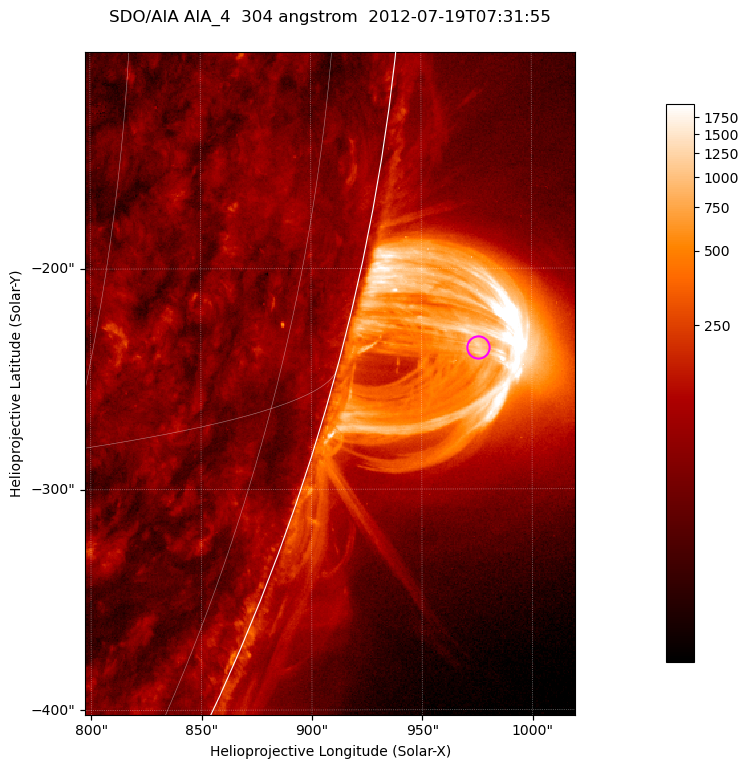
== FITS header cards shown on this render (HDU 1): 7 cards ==
TELESCOP= 'SDO/AIA '           / For AIA: SDO/AIA
INSTRUME= 'AIA_4   '           / For AIA: AIA_ATA1, AIA_ATA2, AIA_ATA3 or AIA_AT
WAVELNTH=                  304 / [angstrom] Wavelength
WAVEUNIT= 'angstrom'           / Wavelength unit: angstrom
DATE-OBS= '2012-07-19T07:31:55.123' / [ISO] Date when observation started; ISO 8
CTYPE1  = 'HPLN-TAN'           / CTYPE1; Typically HPLN
CTYPE2  = 'HPLT-TAN'           / CTYPE2; Typically HPLT

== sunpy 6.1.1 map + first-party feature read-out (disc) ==
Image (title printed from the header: SDO/AIA AIA_4  304 angstrom  2012-07-19T07:31:55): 370 x 500 px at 0.6 arcsec/px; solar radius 944 arcsec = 1573 px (partial field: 1.2% of the solar disc is inside the frame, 49% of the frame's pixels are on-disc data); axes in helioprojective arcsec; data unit not stated in the header (colour bar unlabelled)
Orientation: roll -0.131 deg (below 1 deg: not rotated)
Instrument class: DISC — disc imager (sunpy class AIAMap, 304 A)
Bright regions (active regions / flare kernels): reference = the on-disc median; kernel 3 px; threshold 5 sigma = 124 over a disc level ~61.9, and >= 1.15x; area >= 185 px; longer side >= 4 px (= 2.4 arcsec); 0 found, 0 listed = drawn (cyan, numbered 1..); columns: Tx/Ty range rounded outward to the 2 arcsec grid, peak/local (2 s.f.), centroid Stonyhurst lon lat
Off-limb structures (1.02-1.3 R_sun): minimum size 92 px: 3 found; the strongest spans PA ~250..260 deg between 1.02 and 1.14 R_sun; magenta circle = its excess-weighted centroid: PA ~255 deg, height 1.06 R_sun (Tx ~976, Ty ~-236 arcsec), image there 22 x the reference